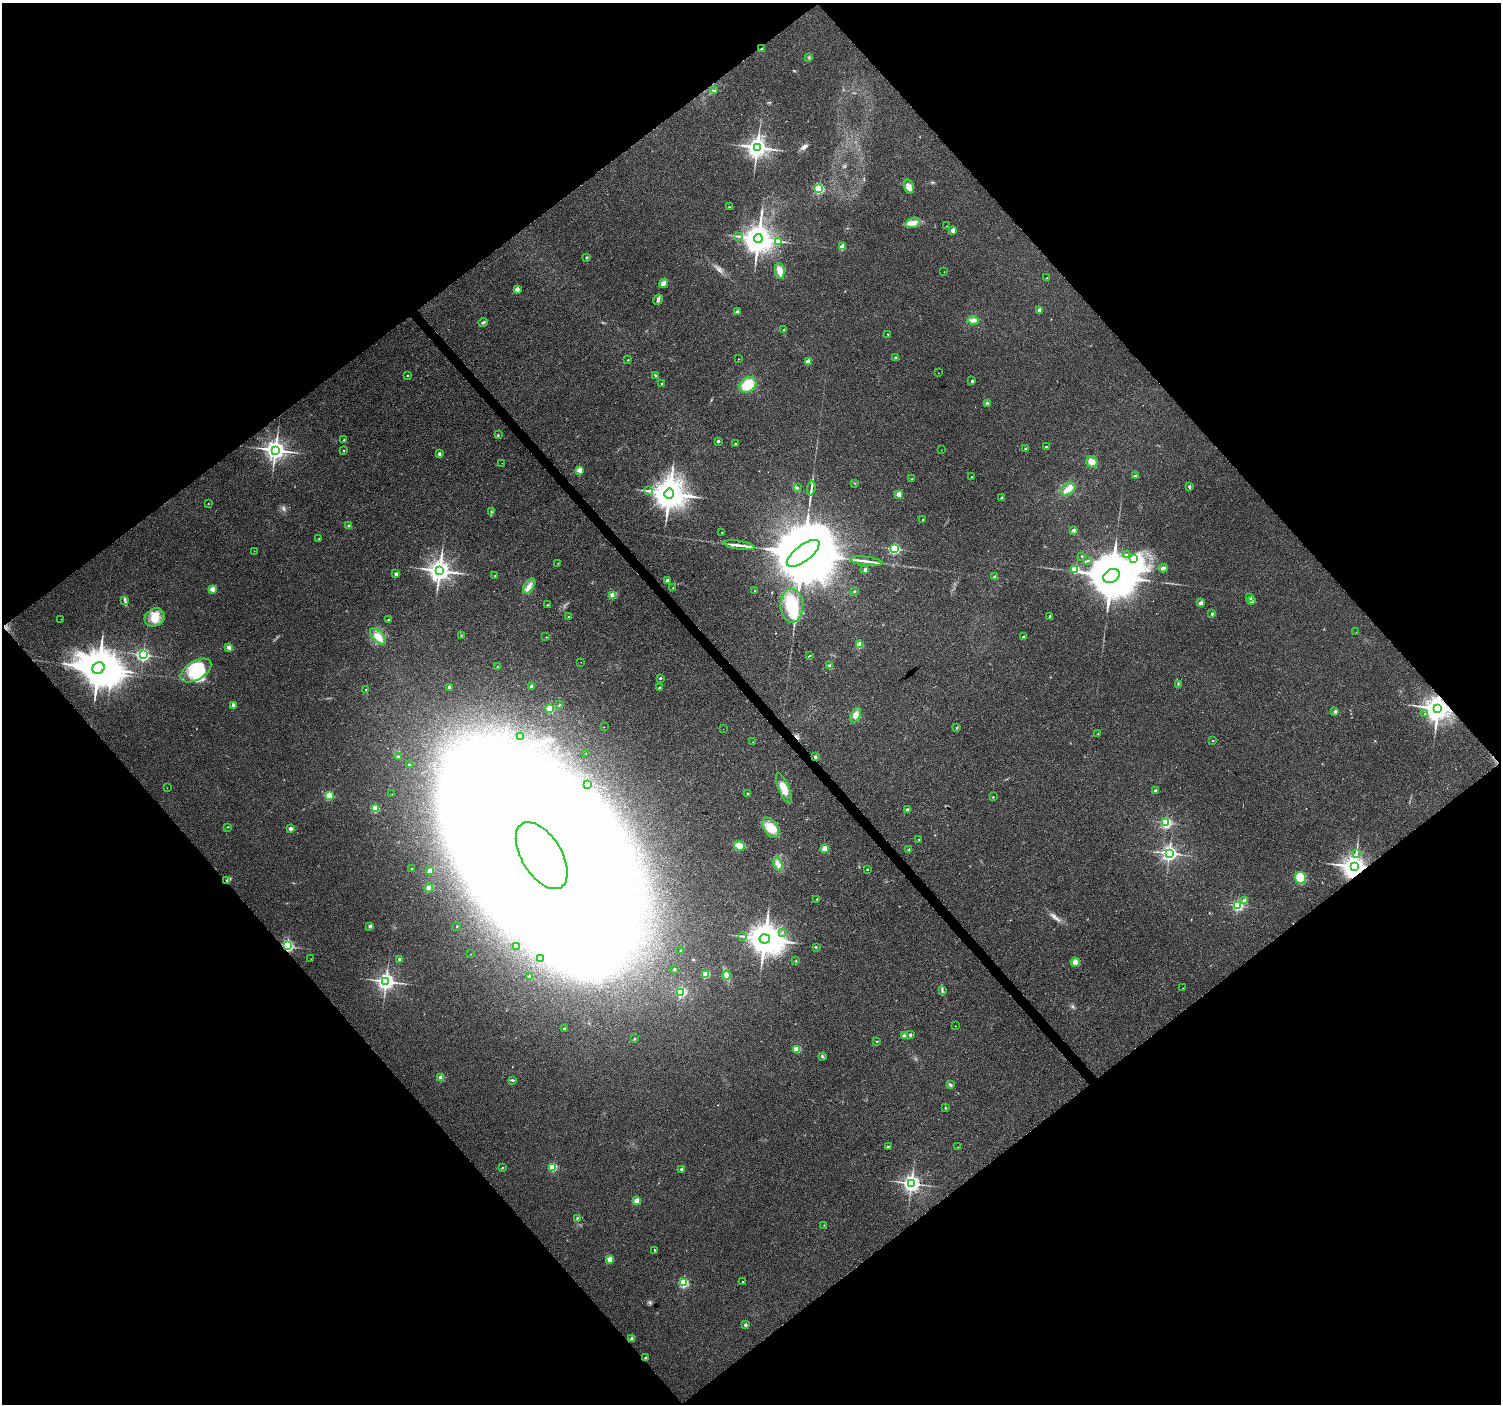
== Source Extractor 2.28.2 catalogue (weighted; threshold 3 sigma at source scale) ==
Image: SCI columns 9-6003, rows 147-5754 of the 6010 x 5964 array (HDU 1 of 3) = the unmasked area's bounding box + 8 px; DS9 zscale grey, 4 x 4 block average (1 PNG px = mean of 4 x 4 image px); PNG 1503 x 1406 px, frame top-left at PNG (2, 3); each listed source drawn as its Kron ellipse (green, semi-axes under 4 px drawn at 4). Shown black and unused: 50% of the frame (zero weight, under 3 of 4 exposures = <1% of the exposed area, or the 3 px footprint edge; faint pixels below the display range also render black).
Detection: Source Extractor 2.28.2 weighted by HDU 2 'WHT'. Background 0.037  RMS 0.004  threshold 0.0179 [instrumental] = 3 sigma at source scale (4.5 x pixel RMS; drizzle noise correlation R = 1.50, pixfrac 1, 0.0396/0.0396 arcsec/px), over >= 5 px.
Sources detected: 269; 1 too faint to see at this stretch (4 x 4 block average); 28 inside a brighter object's white glare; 2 cosmic-ray / hot-pixel residue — neither listed nor drawn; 3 coinciding with a brighter row at this scale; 7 inside a brighter listed object's ellipse — not listed separately; the other 228 listed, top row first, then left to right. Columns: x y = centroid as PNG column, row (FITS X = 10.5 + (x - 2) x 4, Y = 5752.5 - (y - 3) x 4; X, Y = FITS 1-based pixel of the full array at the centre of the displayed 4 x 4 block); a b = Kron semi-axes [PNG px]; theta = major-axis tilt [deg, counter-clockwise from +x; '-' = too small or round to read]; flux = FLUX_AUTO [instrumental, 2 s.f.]
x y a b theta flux
761 49 2 2 - 2.4
809 57 2 2 - 0.91
715 91 2 2 - 0.83
757 147 3 3 - 1900
909 187 7 5 -74 15
819 189 2 2 - 290
730 207 3 2 - 1.6
912 223 7 5 18 14
946 226 2 2 - 0.63
953 230 2 2 - 36
739 236 3 2 - 1.5
758 239 4 4 - 4500
779 241 3 3 - 3.7
842 247 2 2 - 62
587 257 3 2 - 1.8
780 271 8 4 -83 18
944 272 2 2 - 0.68
1047 278 2 2 - 0.96
663 283 5 4 - 10
517 289 2 2 - 41
658 300 5 3 - 4.8
1039 310 2 2 - 25
737 312 2 2 - 15
973 320 5 3 - 7.5
483 322 5 2 - 3.8
783 330 2 2 - 1.2
888 334 2 2 - 1.8
896 357 3 2 - 1.7
738 359 2 2 - 0.98
628 360 2 2 - 1.7
808 361 2 2 - 45
938 373 2 2 - 0.59
407 375 2 2 - 2.8
656 376 3 2 - 1.9
972 381 2 2 - 9
662 384 3 2 - 1.5
748 385 9 7 37 54
987 403 4 2 - 2.5
498 435 2 2 - 1.7
344 440 2 2 - 5.5
718 441 2 2 - 10
735 444 2 2 - 5.7
1046 447 2 2 - 7.5
1025 449 2 2 - 8.5
275 450 3 3 - 1900
941 450 2 2 - 0.51
344 451 2 2 - 2
439 454 2 2 - 16
1092 462 6 5 - 14
502 463 2 2 - 0.34
579 470 2 2 - 51
1135 476 2 2 - 13
971 477 2 2 - 1.9
912 479 2 2 - 1.2
855 483 2 2 - 0.87
797 487 2 2 - 0.89
1189 487 2 2 - 13
811 488 7 2 83 5.9
1068 489 8 5 29 16
649 491 3 2 - 2.1
669 493 5 5 - 5300
899 494 2 2 - 47
1001 498 2 2 - 8.6
208 503 2 2 - 0.7
491 512 3 2 - 2.3
923 520 2 2 - 4.5
349 526 3 2 - 2.8
1074 530 2 2 - 22
722 532 2 2 - 1
319 539 2 2 - 0.72
739 545 15 2 -9 15
894 549 2 2 - 330
254 551 2 2 - 0.42
803 553 19 8 37 62000
1126 554 2 2 - 2.7
1082 556 2 2 - 1.3
1133 558 3 2 - 4.1
866 561 16 2 -8 14
1087 561 2 2 - 1.6
558 563 2 2 - 1.1
1163 568 4 3 - 5.5
1075 569 2 2 - 170
865 570 2 2 - 23
440 571 3 3 - 2300
396 574 2 2 - 21
495 575 2 2 - 1.2
1111 576 9 6 31 20000
995 577 2 2 - 19
667 580 2 2 - 21
529 586 8 4 55 12
673 588 2 2 - 2
212 589 2 2 - 53
755 591 2 2 - 7.1
854 591 2 2 - 5.3
613 595 2 2 - 86
1250 597 2 2 - 3.9
125 601 4 2 - 4
1251 601 2 2 - 31
1200 603 2 2 - 37
547 605 3 2 - 1.6
792 606 17 11 -88 66
1212 614 2 2 - 14
1050 616 2 2 - 11
155 617 10 8 30 33
568 617 2 2 - 1.4
61 619 2 2 - 0.38
389 620 2 2 - 11
1356 632 2 2 - 0.37
461 635 2 2 - 0.78
378 636 10 5 -43 21
546 637 2 2 - 1.3
1023 637 2 2 - 12
859 645 2 2 - 91
229 647 4 2 - 14
143 655 2 2 - 530
810 655 2 2 - 1.1
581 662 2 2 - 0.74
830 666 2 2 - 35
497 667 2 2 - 1.5
98 668 6 5 - 12000
196 670 17 9 32 86
660 678 2 2 - 5.3
1178 684 2 2 - 0.78
531 686 2 2 - 13
449 687 2 2 - 20
659 688 2 2 - 3.8
366 689 2 2 - 1.7
560 705 2 2 - 1.2
233 706 2 2 - 15
1438 708 4 3 - 3600
550 709 2 2 - 140
1335 711 2 2 - 17
1425 713 2 2 - 0.82
856 715 8 5 67 14
604 727 2 2 - 0.5
957 728 2 2 - 1.4
723 729 2 2 - 3.7
1098 734 3 2 - 1.2
520 736 2 2 - 4
1213 741 2 2 - 1.9
753 742 2 2 - 0.46
586 753 2 2 - 0.68
398 757 2 2 - 7.8
815 757 2 2 - 19
409 765 2 2 - 9.9
588 784 2 2 - 3.8
167 788 2 2 - 0.75
784 789 16 5 -68 28
1155 790 2 2 - 13
748 793 2 2 - 1.9
392 794 2 2 - 0.64
329 796 2 2 - 150
993 797 2 2 - 2.2
375 808 2 2 - 120
908 810 2 2 - 20
1166 823 2 2 - 320
227 827 2 2 - 0.69
771 828 11 7 -57 38
291 829 2 2 - 23
919 839 2 2 - 3.9
739 846 6 4 -22 25
824 849 2 2 - 65
909 849 3 2 - 2.8
1169 853 3 3 - 920
1356 854 2 2 - 1.6
542 856 37 20 -58 3900
778 864 7 2 -74 7.5
1355 867 3 3 - 3000
412 868 2 2 - 0.93
867 869 2 2 - 2.1
430 871 2 2 - 41
1300 878 6 5 - 52
227 881 3 2 - 3.1
429 888 4 4 - 7.3
817 899 2 2 - 2.6
1244 901 2 2 - 37
1238 906 2 2 - 280
370 926 2 2 - 22
457 926 2 2 - 2.4
782 932 2 2 - 0.72
743 936 2 2 - 1.2
765 939 5 4 - 5900
287 946 2 2 - 490
516 947 2 2 - 2
816 947 2 2 - 1.5
681 950 2 2 - 3.8
470 954 2 2 - 0.49
311 959 2 2 - 0.68
399 959 2 2 - 6.4
540 959 2 2 - 1.5
795 961 2 2 - 1.5
1075 962 4 4 - 12
674 969 2 2 - 9.9
706 974 2 2 - 95
726 975 4 3 - 5.3
530 976 2 2 - 15
386 981 3 3 - 1200
1183 988 2 2 - 0.87
942 990 2 2 - 1.7
681 992 2 2 - 210
955 1026 2 2 - 0.51
564 1029 2 2 - 4.8
910 1035 2 2 - 7.4
904 1036 2 2 - 21
634 1039 3 2 - 1.7
877 1041 2 2 - 1
797 1049 2 2 - 93
822 1056 3 2 - 4.6
441 1077 2 2 - 65
512 1080 3 2 - 3.1
951 1085 4 3 - 3.4
945 1108 2 2 - 1.4
888 1147 3 2 - 2.3
958 1147 2 2 - 0.67
553 1167 2 2 - 170
502 1168 2 2 - 1.2
681 1169 2 2 - 7.5
911 1183 3 3 - 1300
637 1201 2 2 - 76
577 1218 2 2 - 1.8
824 1225 2 2 - 1.1
655 1250 2 2 - 3.4
610 1259 2 2 - 66
743 1281 2 2 - 2.5
684 1283 2 2 - 240
745 1325 2 2 - 11
632 1339 2 2 - 29
645 1358 2 2 - 7.7
Overlapping masked pixels (flux is a lower limit): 5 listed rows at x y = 1438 708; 815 757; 1355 867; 227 881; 287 946
Diffuse or blended objects may show on this block-average render without a row.